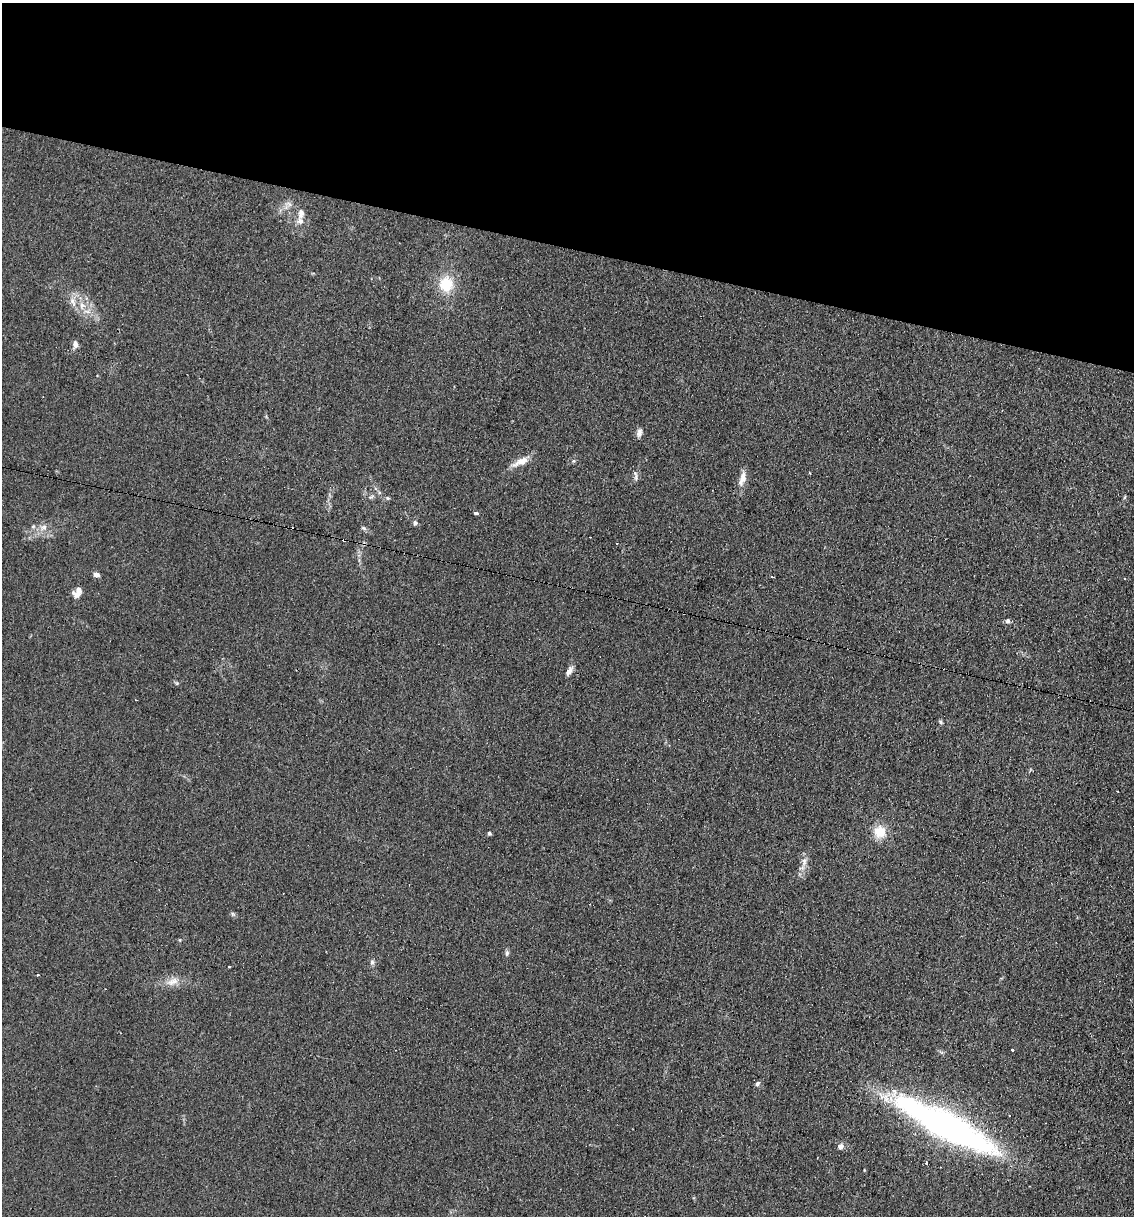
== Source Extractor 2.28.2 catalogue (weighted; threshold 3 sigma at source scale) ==
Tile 2 of 4 x 4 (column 2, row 1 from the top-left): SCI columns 1256-2387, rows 3641-4854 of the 4903 x 4854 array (HDU 1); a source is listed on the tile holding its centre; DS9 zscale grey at full resolution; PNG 1136 x 1218 px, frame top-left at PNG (2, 3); no overlay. Shown black and unused: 20% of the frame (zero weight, under 2 of 3 exposures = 2% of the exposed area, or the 3 px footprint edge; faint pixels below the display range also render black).
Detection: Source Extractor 2.28.2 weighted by HDU 2 'WHT'; one run over the whole footprint, this tile lists its part. Background 0.101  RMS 0.012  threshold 0.0519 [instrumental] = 3 sigma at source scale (4.5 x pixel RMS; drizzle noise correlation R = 1.50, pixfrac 1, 0.05/0.05 arcsec/px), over >= 5 px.
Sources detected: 49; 3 cosmic-ray / hot-pixel residue — not listed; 3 inside a brighter listed object's ellipse — not listed separately; the other 43 listed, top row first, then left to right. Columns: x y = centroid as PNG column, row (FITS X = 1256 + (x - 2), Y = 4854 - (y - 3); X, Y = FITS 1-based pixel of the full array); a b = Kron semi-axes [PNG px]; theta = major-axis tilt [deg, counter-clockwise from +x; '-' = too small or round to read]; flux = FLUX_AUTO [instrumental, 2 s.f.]
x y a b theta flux
301 213 14 9 90 7.2
446 284 18 16 89 32
73 302 16 5 -65 6.8
82 306 10 8 82 7.8
75 344 9 6 87 5.4
639 433 12 7 73 4.6
573 461 6 4 71 1.4
521 462 25 9 25 12
636 477 11 4 77 3.1
742 478 22 8 74 10
371 497 7 4 36 1.9
1125 497 6 3 70 1.3
388 498 5 5 - 1.6
476 513 4 3 - 22
415 523 6 5 - 3.1
33 526 6 5 - 2
43 527 11 6 7 5.5
364 528 7 5 -22 2.2
344 540 4 3 - 17
405 553 3 2 - 2
96 574 6 5 - 5.3
772 577 3 2 - 1
1125 579 3 3 - 2
79 590 13 8 32 7.3
1007 621 6 6 - 2.9
569 671 11 6 59 5.3
136 700 3 2 - 1.1
940 722 6 4 -42 1.9
880 832 16 15 - 19
489 833 5 4 - 2.1
804 862 12 7 84 6.2
233 914 6 4 -70 1.8
507 953 8 5 72 2.5
372 962 7 6 - 2.8
37 975 3 3 - 2.5
173 981 17 9 22 11
1012 1050 3 3 - 8.3
757 1084 7 5 50 2.5
1009 1115 3 2 - 1.8
946 1126 113 24 -28 410
840 1146 6 5 - 5.4
926 1163 3 2 - 3.5
864 1170 4 3 - 0.87
Overlapping masked pixels (flux is a lower limit): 2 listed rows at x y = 344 540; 405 553